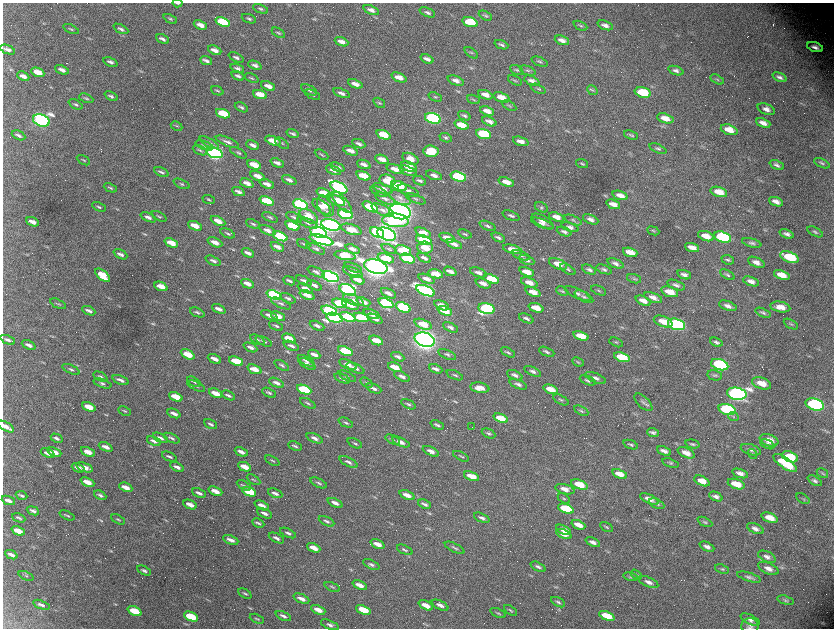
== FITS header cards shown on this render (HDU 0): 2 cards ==
NAXIS1  =                 1663 / length of data axis 1
NAXIS2  =                 1252 / length of data axis 2

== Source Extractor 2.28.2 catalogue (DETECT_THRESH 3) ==
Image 1663 x 1252 px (HDU 0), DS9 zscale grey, zoomed out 1/2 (1 PNG px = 2 x 2 image px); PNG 836 x 630 px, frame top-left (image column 2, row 1251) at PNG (3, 3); each listed source drawn as its Kron ellipse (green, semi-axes under 4 px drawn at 4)
Background 2960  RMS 54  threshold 161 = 3 sigma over >= 5 px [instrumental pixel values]
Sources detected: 700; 87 cannot appear on this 1/2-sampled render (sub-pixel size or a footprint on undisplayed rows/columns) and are neither listed nor drawn; of the other 613, the 500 brightest by FLUX_AUTO listed and drawn (113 fainter detections omitted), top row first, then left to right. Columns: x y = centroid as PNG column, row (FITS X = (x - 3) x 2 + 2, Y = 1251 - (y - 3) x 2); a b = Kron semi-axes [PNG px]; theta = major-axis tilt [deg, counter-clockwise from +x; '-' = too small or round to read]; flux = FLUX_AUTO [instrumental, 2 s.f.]
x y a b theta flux
177 3 5 2 - 2.1e+04
261 9 8 3 -22 1.9e+04
371 10 8 4 -20 5.4e+04
427 12 8 4 -22 3.4e+04
485 16 7 3 -29 2.0e+04
170 19 7 3 -25 1.7e+04
249 19 7 3 -21 2.2e+04
223 22 7 4 -20 5.0e+05
470 22 8 4 -16 4.1e+05
200 25 7 3 -23 6.8e+04
605 25 8 4 -20 5.1e+04
580 26 7 4 -25 1.8e+04
71 29 8 3 -23 1.9e+04
121 29 8 3 -26 2.9e+04
278 33 7 3 -30 1.8e+04
162 39 7 3 -26 3.4e+04
562 40 7 4 -20 6.1e+04
341 42 7 4 -21 6.6e+04
501 45 7 3 -21 2.4e+04
815 47 8 4 -18 6.3e+04
8 50 8 3 -22 4.6e+04
215 50 7 3 -23 6.3e+04
471 53 8 3 -37 1.6e+04
236 57 8 3 -25 3.2e+04
427 59 7 3 -21 5.0e+04
206 61 6 3 -23 3.8e+04
110 62 7 3 -23 3.4e+04
540 62 8 3 -22 2.2e+04
255 65 7 3 -21 4.0e+04
237 68 7 3 -22 3.1e+04
62 70 7 3 -23 4.9e+04
516 70 7 3 -27 1.7e+04
528 71 8 3 -22 1.9e+04
676 71 8 4 -20 4.0e+04
38 72 7 4 -23 1.6e+05
23 76 6 3 -25 5.9e+04
238 76 7 3 -21 2.7e+04
399 77 8 4 -21 9.8e+04
780 77 7 3 -23 3.5e+04
252 78 7 3 -23 1.6e+04
717 79 7 3 -27 1.7e+04
515 80 7 3 -25 1.6e+04
456 81 9 4 -20 5.6e+04
532 81 8 4 -23 5.1e+04
355 84 7 4 -21 7.5e+04
268 86 7 3 -22 7.5e+04
538 89 8 3 -23 1.9e+04
309 90 9 4 -27 3.0e+04
592 90 5 4 - 1.6e+04
217 91 6 2 -24 1.6e+04
643 92 8 5 -15 4.3e+05
341 93 8 3 -20 4.3e+04
260 95 7 4 -20 1.8e+05
313 95 8 3 -26 1.9e+04
485 95 7 4 -19 8.3e+04
111 96 7 3 -27 2.6e+04
435 97 7 4 -22 1.9e+04
501 97 8 4 -18 1.3e+05
86 98 7 3 -22 1.8e+04
473 99 6 3 -21 1.4e+04
379 103 6 3 -35 1.6e+04
75 104 7 3 -26 2.0e+04
509 106 8 3 -30 1.7e+04
241 107 7 3 -26 2.1e+04
766 109 9 5 -21 6.5e+04
487 111 7 4 -21 8.1e+04
223 114 7 4 -20 3.3e+05
464 116 6 3 -24 2.2e+04
433 118 8 5 -16 2.8e+06
665 118 8 4 -17 1.2e+05
41 120 8 6 -19 4.0e+06
489 121 8 3 -23 4.7e+04
763 123 7 4 -22 7.2e+04
461 125 7 4 -19 2.0e+05
177 126 6 3 -27 1.5e+04
729 130 8 5 -18 1.5e+05
292 134 6 2 -20 2.2e+04
484 134 8 4 -17 7.1e+05
18 135 7 3 -26 2.6e+04
383 135 7 4 -19 2.5e+05
631 135 7 3 -23 1.6e+04
446 138 6 3 -23 2.0e+04
273 141 8 4 -21 1.7e+05
521 141 8 4 -18 6.9e+04
227 142 12 3 -23 4.4e+04
209 143 10 4 -28 3.3e+04
282 143 8 3 -35 1.7e+04
359 144 7 3 -23 3.7e+04
204 145 9 4 -21 2.4e+04
253 145 6 3 -25 4.1e+04
658 149 9 4 -22 2.5e+04
200 150 7 3 -27 2.1e+04
350 151 8 3 -22 8.1e+04
431 151 7 6 - 3.3e+05
214 153 8 5 -19 4.9e+06
238 153 9 3 -28 2.2e+04
321 155 7 3 -28 1.7e+04
382 159 7 3 -21 9.1e+04
410 159 8 5 -25 1.0e+05
83 160 7 3 -29 1.5e+04
277 163 7 3 -23 4.7e+04
822 163 8 4 -24 2.3e+04
364 164 7 3 -21 4.8e+04
582 164 6 3 -20 1.9e+04
254 165 7 3 -22 2.1e+05
777 165 8 4 -22 3.4e+04
338 167 7 3 -22 4.1e+04
409 167 8 4 -21 1.6e+05
395 169 9 4 -15 9.6e+04
333 170 8 3 -23 4.3e+04
408 171 9 4 -23 6.1e+04
161 172 8 3 -23 3.0e+04
434 175 8 4 -20 5.4e+04
258 176 8 3 -23 9.8e+04
363 176 7 4 -20 2.6e+05
458 177 8 4 -17 1.1e+06
289 180 8 3 -23 4.6e+04
387 181 8 6 -18 2.2e+05
419 181 7 3 -24 2.6e+04
506 182 8 4 -18 1.1e+05
247 183 7 3 -23 7.0e+04
182 184 8 3 -24 1.9e+04
267 184 7 3 -22 6.8e+04
399 186 8 4 -19 3.3e+05
110 188 7 3 -25 1.8e+04
339 188 9 5 -25 3.8e+06
383 188 10 4 -19 7.5e+04
379 191 9 3 -22 2.6e+04
408 191 11 5 -24 5.6e+04
238 192 6 3 -24 4.1e+04
719 192 8 5 -17 1.8e+05
324 193 7 4 -22 1.6e+05
620 195 8 4 -19 8.4e+04
400 198 11 6 -27 6.4e+04
385 199 11 4 -24 4.0e+04
415 199 10 3 -23 2.6e+04
209 200 6 2 -23 1.5e+04
336 200 10 4 -24 8.8e+04
267 201 7 4 -21 4.3e+05
342 202 13 5 -48 1.1e+05
776 202 7 3 -21 6.1e+04
300 204 8 4 -21 2.8e+06
613 204 7 4 -19 8.8e+04
325 206 11 7 -61 1.3e+05
99 207 7 3 -26 2.1e+04
322 207 10 5 -36 9.9e+04
370 207 8 4 -26 5.5e+05
541 207 7 4 -28 2.2e+04
383 210 12 5 -24 5.3e+04
400 212 11 7 -14 1.3e+07
345 214 8 4 -20 2.1e+06
159 216 8 3 -25 1.6e+04
309 216 10 6 -31 1.7e+05
511 216 9 3 -22 2.8e+04
148 217 8 3 -24 4.6e+04
270 217 8 3 -26 2.1e+04
294 217 8 3 -24 2.2e+04
557 217 8 4 -19 9.7e+04
591 219 8 4 -23 5.2e+04
395 220 13 7 -6 6.3e+05
573 220 9 4 -23 2.6e+04
218 221 8 4 -26 1.0e+05
543 221 12 5 -30 6.5e+04
32 222 7 3 -22 7.1e+04
307 223 10 4 -23 3.4e+04
542 223 12 4 -22 4.4e+04
253 224 7 3 -24 2.1e+04
331 225 10 5 -14 5.3e+06
195 226 7 3 -22 1.4e+05
292 226 7 4 -20 5.7e+05
488 226 8 4 -24 2.7e+04
570 227 9 4 -19 4.7e+04
351 229 11 5 -18 1.2e+05
267 230 8 3 -23 6.2e+04
564 231 7 4 -21 3.4e+04
653 231 6 3 -24 1.5e+04
319 232 8 5 -20 5.0e+06
377 232 7 4 -24 2.2e+06
815 232 8 3 -27 2.1e+04
228 233 8 2 -25 1.8e+04
423 233 8 4 -23 1.3e+05
387 234 9 6 -22 7.3e+06
465 234 7 3 -21 2.0e+04
787 234 7 3 -21 4.1e+04
280 236 7 4 -23 7.7e+05
706 236 8 4 -18 1.4e+05
498 237 7 3 -25 2.8e+04
723 237 9 5 -16 1.3e+06
447 238 8 4 -20 9.0e+04
322 240 12 4 -16 4.1e+06
424 240 8 4 -21 8.6e+05
215 242 8 3 -23 9.3e+04
171 243 7 3 -23 1.7e+05
752 243 10 4 -14 3.0e+04
304 244 7 3 -26 1.5e+04
454 244 8 4 -21 5.4e+04
277 247 7 3 -24 5.7e+04
425 248 7 6 - 2.3e+05
692 248 7 4 -18 9.7e+04
316 249 10 4 -24 3.2e+04
352 249 7 3 -22 5.5e+04
389 249 8 3 -25 1.9e+04
513 249 10 4 -14 1.4e+05
403 250 8 5 -10 3.7e+05
630 252 7 4 -19 1.4e+05
248 253 6 3 -24 4.8e+04
120 254 7 3 -26 4.1e+04
345 255 11 4 -9 5.9e+05
521 255 9 4 -20 2.8e+04
790 257 10 5 -21 5.2e+05
386 258 8 4 -16 2.6e+05
408 258 8 4 -20 1.2e+06
424 258 7 3 -25 3.9e+04
527 260 8 3 -23 4.1e+04
728 260 6 4 -24 2.3e+04
213 261 8 3 -24 3.4e+04
756 262 9 4 -25 6.7e+04
615 263 9 4 -20 4.0e+04
558 264 9 5 -20 1.4e+05
376 267 12 7 -16 1.1e+07
353 268 9 4 -24 3.0e+04
568 269 8 4 -32 2.5e+04
604 269 8 4 -20 2.8e+04
589 270 7 3 -24 3.0e+04
450 271 6 3 -23 5.5e+04
316 272 9 3 -26 3.6e+04
353 272 10 4 -23 5.2e+04
478 272 9 4 -20 5.6e+04
527 272 8 4 -20 1.2e+05
436 274 7 4 -12 1.4e+05
103 275 9 4 -40 2.6e+05
684 275 7 4 -19 4.4e+04
727 275 8 4 -29 2.4e+04
782 275 8 4 -20 1.6e+05
330 277 8 5 -19 5.4e+06
427 279 8 4 -22 7.2e+04
492 279 8 4 -19 3.1e+05
634 279 7 3 -18 1.7e+04
358 280 7 3 -22 7.9e+04
289 281 6 2 -25 2.7e+04
304 281 8 3 -24 3.6e+04
751 281 8 4 -20 6.1e+04
483 283 8 4 -22 7.1e+04
529 283 8 4 -21 1.0e+05
247 284 7 3 -23 7.9e+04
314 285 8 3 -25 4.3e+04
676 285 9 4 -20 4.0e+04
161 286 7 3 -23 1.7e+05
305 288 8 3 -23 6.1e+04
348 290 8 5 -22 2.4e+06
599 290 8 3 -23 1.6e+04
426 291 10 5 -23 3.3e+06
562 291 6 4 -27 1.7e+04
533 292 8 4 -21 1.1e+05
670 292 9 5 -18 1.8e+05
388 293 8 3 -25 4.9e+04
577 294 14 4 -26 5.1e+04
274 295 8 4 -20 2.5e+06
307 295 8 3 -22 1.1e+05
584 297 10 5 -28 4.1e+04
288 298 8 3 -25 2.8e+04
653 298 9 4 -21 7.0e+04
353 300 11 4 -22 5.4e+04
643 301 8 4 -22 8.6e+04
363 302 7 3 -21 7.3e+04
281 303 11 3 -24 2.6e+04
340 303 7 4 -21 7.8e+05
386 303 8 4 -20 2.0e+06
58 304 8 3 -26 1.7e+04
350 305 8 4 -20 1.6e+05
442 305 8 3 -25 7.9e+04
728 306 9 4 -20 5.4e+04
403 307 8 5 -23 1.0e+06
780 307 10 5 -11 1.1e+05
536 308 8 4 -20 1.6e+05
219 309 7 3 -24 4.9e+04
487 309 8 5 -12 1.6e+06
89 311 7 3 -24 3.9e+04
329 311 8 4 -20 2.6e+06
445 311 8 4 -21 1.9e+05
197 312 8 3 -22 2.2e+04
763 313 8 4 -22 2.4e+04
372 314 8 3 -23 8.8e+04
269 315 9 4 -24 5.5e+04
278 316 7 4 -23 9.5e+04
348 317 8 4 -18 1.0e+06
361 317 8 4 -19 6.2e+05
335 318 8 4 -13 2.0e+06
526 318 8 3 -23 3.1e+04
375 319 8 3 -23 7.0e+04
663 321 10 5 -20 1.4e+05
423 324 9 4 -22 2.3e+05
676 324 9 5 -17 2.6e+06
791 324 8 3 -30 1.8e+04
276 326 7 2 -24 1.9e+04
317 326 8 3 -24 3.5e+04
450 327 8 3 -27 3.3e+04
581 336 8 4 -18 1.9e+05
289 338 7 3 -23 1.9e+05
8 340 8 3 -23 3.1e+04
257 340 8 3 -28 1.8e+04
376 340 7 3 -22 1.8e+05
425 340 10 6 -17 1.1e+07
264 341 9 3 -25 2.0e+04
616 342 7 3 -24 1.7e+04
716 342 6 3 -21 2.9e+04
29 345 7 3 -24 4.7e+04
291 346 8 3 -24 3.7e+04
250 347 7 3 -24 4.4e+04
345 351 7 4 -20 8.7e+05
508 352 8 3 -26 2.1e+04
547 352 8 3 -23 2.6e+04
188 354 7 4 -27 2.4e+05
314 354 6 3 -24 6.4e+04
447 354 9 4 -23 2.9e+04
398 357 7 3 -24 3.3e+04
622 357 8 4 -18 3.9e+05
214 359 7 3 -26 6.6e+04
236 361 7 3 -22 3.8e+05
306 361 9 3 -28 3.1e+04
578 362 6 3 -26 1.5e+04
307 364 9 3 -29 3.9e+04
282 365 8 3 -31 2.2e+04
348 365 9 4 -24 7.3e+04
720 365 9 5 -18 1.1e+06
395 367 7 3 -22 1.7e+05
355 368 9 4 -24 4.8e+04
71 369 9 3 -25 2.3e+04
254 369 7 3 -22 1.6e+05
436 369 7 3 -23 4.0e+04
533 371 9 4 -25 3.7e+04
455 375 9 3 -23 2.0e+04
515 375 8 4 -23 4.4e+04
715 375 7 5 -11 2.4e+04
347 376 9 3 -28 1.7e+04
402 376 9 3 -23 4.5e+04
100 377 8 3 -27 2.1e+04
342 378 8 3 -22 2.8e+04
595 378 11 4 -22 4.6e+04
120 380 8 3 -23 4.5e+04
588 380 8 4 -23 2.5e+04
194 382 7 3 -30 1.6e+04
102 383 9 4 -20 2.6e+04
276 383 8 3 -24 5.4e+04
366 383 7 3 -34 1.7e+04
761 383 10 5 -20 1.5e+05
518 384 9 4 -22 3.6e+04
196 386 10 3 -26 1.9e+04
374 388 8 3 -23 3.2e+04
480 388 9 5 -9 1.1e+05
551 389 7 4 -21 1.7e+05
304 390 7 4 -22 1.0e+06
215 393 7 3 -24 1.4e+05
269 393 7 2 -25 2.0e+04
737 394 10 6 -10 5.5e+06
228 395 7 3 -25 2.3e+04
176 397 7 3 -23 2.7e+05
561 400 8 4 -27 2.1e+04
643 402 11 5 -44 3.8e+04
308 403 8 3 -27 1.9e+04
408 404 8 3 -27 2.1e+04
815 404 9 5 -18 2.4e+06
89 407 7 3 -23 2.0e+05
727 409 9 5 -17 1.3e+06
125 411 6 2 -24 1.5e+04
581 411 8 4 -28 2.2e+04
174 413 7 3 -24 5.0e+04
734 417 5 4 - 1.8e+04
501 418 8 4 -21 2.1e+05
346 423 7 3 -25 2.0e+04
211 424 7 3 -26 2.7e+04
437 425 7 3 -24 2.7e+04
6 426 9 3 -31 8.4e+04
472 427 2 1 - 1.6e+04
489 433 7 3 -26 2.1e+04
653 433 6 3 -19 2.8e+04
57 438 6 3 -29 2.8e+04
160 438 8 3 -25 3.4e+04
171 438 9 3 -24 2.4e+04
314 438 8 3 -24 4.2e+04
393 439 8 3 -27 1.6e+04
769 440 9 5 -19 1.4e+05
154 441 7 3 -23 3.8e+04
401 442 9 4 -23 5.9e+04
355 443 8 3 -27 1.6e+04
692 444 7 3 -14 1.9e+04
767 444 8 4 -25 2.7e+04
631 445 7 3 -21 2.0e+04
295 446 7 2 -24 2.2e+04
106 447 7 3 -23 6.2e+04
751 450 10 5 -17 4.0e+04
431 451 9 4 -25 6.0e+04
664 451 7 3 -22 5.2e+04
54 452 7 3 -22 1.2e+05
88 452 7 3 -24 1.2e+05
241 452 7 3 -24 6.2e+04
48 453 7 3 -22 5.4e+04
686 453 9 4 -23 9.3e+04
753 454 5 4 - 1.5e+04
169 456 8 3 -24 2.5e+04
461 456 8 3 -26 1.7e+04
790 457 8 5 -19 3.0e+05
272 461 8 3 -26 1.8e+04
348 462 10 4 -25 3.8e+04
670 463 8 3 -18 1.9e+04
785 463 14 5 -35 5.5e+05
85 467 9 3 -20 9.2e+04
177 467 7 3 -28 5.4e+04
244 467 7 3 -24 1.3e+05
78 468 7 3 -23 5.4e+04
740 473 8 4 -18 5.8e+04
822 473 6 4 -31 1.8e+04
620 474 8 4 -21 1.3e+05
471 476 8 4 -22 1.6e+05
253 480 7 3 -31 1.4e+04
702 481 8 4 -23 1.3e+05
815 481 8 4 -28 2.8e+04
87 482 7 3 -24 1.5e+05
319 483 9 3 -25 2.5e+04
736 484 9 4 -20 1.9e+05
244 485 8 3 -30 1.9e+04
579 485 9 4 -20 2.5e+05
126 487 7 3 -23 1.1e+05
565 489 10 5 -14 9.0e+04
215 491 7 3 -23 1.1e+05
249 492 7 3 -22 4.2e+05
199 493 7 3 -24 3.9e+04
275 493 7 3 -22 4.2e+04
21 495 6 2 -24 2.0e+04
100 495 6 3 -27 2.6e+04
407 495 8 3 -23 9.1e+04
716 497 7 4 -24 4.2e+04
564 499 7 3 -31 1.5e+04
649 499 10 4 -26 8.0e+04
803 499 7 3 -34 1.7e+04
8 500 7 3 -22 4.9e+04
335 503 8 3 -24 6.2e+04
190 504 7 3 -24 9.3e+04
425 504 7 3 -25 3.2e+04
657 504 8 4 -26 3.1e+04
262 505 7 3 -25 7.9e+04
566 509 8 4 -21 5.7e+05
33 511 6 3 -23 3.4e+04
264 513 8 3 -24 4.2e+04
67 515 8 2 -24 1.5e+04
19 518 7 2 -24 2.0e+04
482 518 8 3 -23 3.3e+04
770 518 8 4 -21 1.4e+05
118 519 7 3 -27 1.6e+04
326 521 8 3 -27 2.8e+04
705 522 8 4 -27 2.1e+04
258 523 6 2 -26 2.1e+04
578 525 7 3 -22 9.2e+04
607 527 7 3 -28 1.7e+04
755 529 9 4 -24 5.2e+04
563 530 8 4 -26 9.8e+04
18 531 7 3 -24 1.9e+05
288 533 8 3 -24 3.2e+04
564 534 8 4 -22 8.0e+04
276 538 8 3 -27 3.7e+04
231 540 8 3 -23 5.6e+04
593 542 8 3 -23 4.4e+04
377 544 7 3 -23 9.6e+04
707 547 8 4 -24 4.7e+04
314 548 7 3 -24 1.1e+05
455 548 11 3 -26 2.0e+04
405 550 8 3 -25 2.1e+04
11 555 6 3 -24 4.8e+04
767 557 9 5 -24 5.0e+04
371 564 9 3 -24 3.1e+04
538 567 8 3 -26 3.0e+04
768 568 11 5 -23 7.5e+04
722 569 7 4 -20 1.7e+04
144 570 7 3 -27 2.7e+04
636 574 6 3 -34 1.5e+04
26 576 8 3 -23 1.5e+04
630 577 7 4 -13 1.9e+04
749 577 12 4 -17 3.3e+04
649 582 10 4 -23 5.8e+04
360 585 7 3 -23 8.9e+04
332 587 8 3 -23 1.8e+04
245 593 7 3 -29 1.8e+04
301 599 8 3 -24 6.6e+04
785 600 8 4 -14 2.1e+04
558 602 7 3 -28 2.2e+04
41 605 8 3 -21 3.6e+04
426 605 7 3 -25 1.1e+05
440 605 9 4 -26 5.2e+04
318 610 7 3 -24 1.1e+05
363 610 7 4 -23 2.9e+05
510 610 7 3 -33 1.6e+04
135 611 7 4 -25 4.2e+05
498 613 8 2 -23 1.5e+04
283 616 8 3 -23 3.3e+04
607 616 8 4 -23 2.5e+05
191 617 7 4 -24 5.0e+05
257 619 7 3 -23 1.5e+04
750 620 10 4 -25 4.4e+04
330 625 9 4 -23 3.8e+04
750 626 8 8 - 4.4e+04
At the frame edge (FLAGS 8, measured only in part): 3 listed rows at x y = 177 3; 6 426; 750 626
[113 fainter detections neither listed nor drawn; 87 sub-pixel or undisplayed-footprint detections neither listed nor drawn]